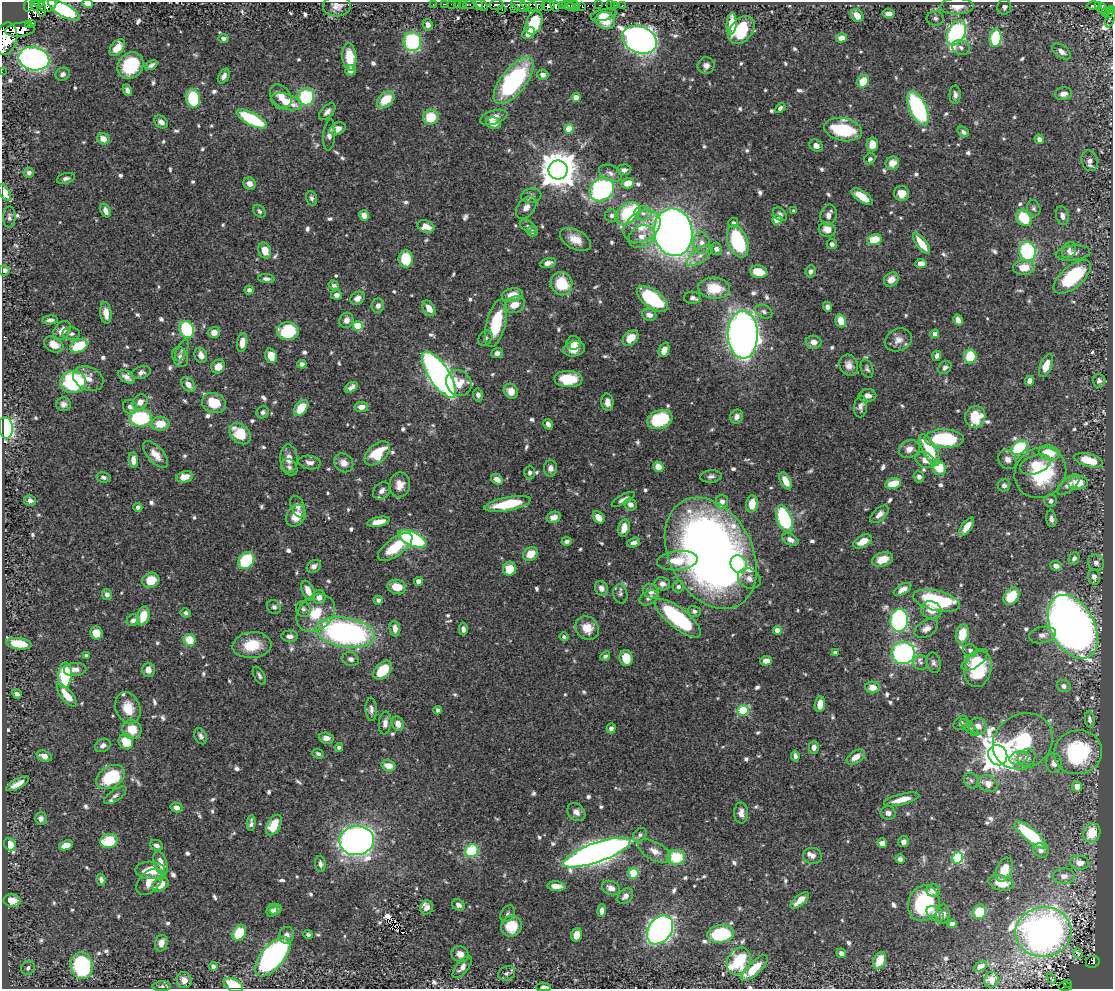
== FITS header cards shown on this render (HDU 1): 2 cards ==
NAXIS1  =                 1111
NAXIS2  =                  987

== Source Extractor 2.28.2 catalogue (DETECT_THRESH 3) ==
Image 1111 x 987 px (HDU 1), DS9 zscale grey, 1 PNG px = 1 image px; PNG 1115 x 991 px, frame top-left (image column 1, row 987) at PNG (2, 2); each listed source drawn as its Kron ellipse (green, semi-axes under 4 px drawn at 4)
Background 0.637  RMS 0.0098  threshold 0.0294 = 3 sigma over >= 5 px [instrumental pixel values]
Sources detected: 795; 5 with non-positive FLUX_AUTO (blend fragments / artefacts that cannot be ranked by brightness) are neither listed nor drawn; of the other 790, the 500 brightest by FLUX_AUTO listed and drawn (290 fainter detections omitted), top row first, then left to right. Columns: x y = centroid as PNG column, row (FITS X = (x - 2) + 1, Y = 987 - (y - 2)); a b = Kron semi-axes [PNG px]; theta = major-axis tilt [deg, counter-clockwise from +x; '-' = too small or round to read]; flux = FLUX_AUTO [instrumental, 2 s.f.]
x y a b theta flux
39 3 5 2 - 160
88 4 5 4 - 7
433 4 2 2 - 5.5
445 4 3 2 - 9.3
451 4 2 2 - 4.6
457 4 3 2 - 5
469 4 6 3 0 7.6
28 5 7 3 76 110
34 5 6 2 -71 30
48 5 9 6 22 480
462 5 3 2 - 6.7
478 5 6 3 -57 180
482 5 7 4 -48 250
496 5 7 5 7 240
519 5 9 5 -33 190
529 5 9 5 -30 130
537 5 8 5 10 210
548 5 6 5 - 270
573 5 5 2 - 81
599 5 2 2 - 5.5
610 5 2 2 - 3.2
615 5 2 2 - 2.2
622 5 2 2 - 4.5
1093 5 6 4 2 56
1098 5 3 3 - 6
337 6 14 10 2 5.4
555 6 6 4 -62 340
563 6 3 3 - 130
569 6 7 3 -22 160
582 6 4 2 - 32
957 6 16 8 1 9.3
1004 7 7 7 - 2.5
576 8 3 2 - 44
1102 8 5 3 - 57
41 9 7 3 -84 130
502 9 3 2 - 2.1
515 9 3 2 - 21
1112 9 3 2 - 18
64 10 18 6 -30 71
1105 12 3 3 - 13
1109 13 5 3 - 73
889 14 6 4 -8 4.7
604 15 13 5 12 5.6
857 15 7 5 -50 6.9
935 18 8 7 - 2.3
1110 18 10 4 73 100
605 20 10 8 -17 14
32 23 2 2 - 28
534 23 12 7 67 26
28 24 2 2 - 16000
732 24 11 5 87 14
428 25 6 5 - 3.4
20 30 15 7 7 290
742 30 16 11 50 32
529 33 7 5 36 5.1
956 33 13 8 63 140
6 38 16 11 77 1100
223 38 5 4 - 2.6
841 38 6 4 12 4.7
996 38 9 6 86 45
640 40 18 13 -23 460
412 42 10 9 - 65
961 47 9 7 -25 2.6
117 48 9 6 52 9.5
1061 51 11 6 -36 3.9
349 57 14 7 -84 16
34 59 16 11 -12 240
151 65 6 3 31 1.9
130 66 14 12 54 38
706 66 8 8 - 3.5
350 70 5 5 - 3.9
2 72 2 2 - 3.8
63 74 7 6 - 2.3
543 75 6 5 - 3.6
224 76 8 5 59 3.3
514 81 28 12 52 95
863 81 6 5 - 14
127 90 6 4 -61 2.6
1063 94 8 6 10 3.9
955 95 9 5 90 2.7
281 96 13 9 -50 6.7
306 97 8 8 - 51
576 97 4 4 - 7.5
193 98 9 7 -82 46
386 99 10 6 43 17
286 102 16 8 -14 14
780 108 6 4 44 1.9
918 108 18 8 -65 93
327 112 10 5 45 3.2
431 117 8 7 - 21
494 117 14 6 18 6.2
252 119 17 6 -28 56
161 122 7 5 -39 2.9
494 123 8 5 -13 7.4
338 129 8 5 27 4.9
569 129 4 4 - 17
843 130 19 11 -11 42
963 132 6 4 -36 2.2
329 135 15 6 85 3.6
103 139 6 5 - 7.1
1039 139 5 4 - 3
872 144 7 6 - 9.9
816 145 7 6 - 3.8
870 159 6 5 - 2
1090 161 10 8 -71 4.6
892 163 7 6 - 7.1
558 170 9 9 - 1800
624 170 7 5 2 2.1
29 173 5 5 - 2.2
610 173 12 7 -27 3.2
66 178 9 5 14 2.4
628 183 6 5 - 10
249 184 6 5 - 3.6
602 190 13 11 39 100
5 193 9 5 -59 10
901 193 7 7 - 8.2
531 196 10 7 8 2.6
862 196 12 5 -35 13
312 198 7 5 -74 2.2
526 207 13 8 53 5.1
1034 208 8 6 -73 1.9
106 211 7 5 -70 3.9
259 211 7 5 -50 1.8
793 211 4 3 - 2
628 213 14 9 38 58
643 213 8 7 - 3.2
780 214 8 6 -43 2.7
364 215 5 5 - 5
612 215 7 6 - 2
828 215 10 8 74 4.1
1062 215 10 6 -76 3.4
9 217 10 6 89 2.3
1024 218 9 7 -49 25
777 220 5 4 - 20
733 223 5 5 - 2.1
426 226 9 6 -19 5.8
528 226 9 5 -29 2.1
642 227 20 14 32 15
827 229 8 7 - 6.2
532 231 5 5 - 2
673 232 24 19 -81 660
641 237 13 10 29 7.1
575 239 17 9 -28 8.8
874 240 7 5 12 18
738 241 17 9 -69 55
702 243 11 8 -80 5.6
921 243 13 5 -53 14
832 244 5 5 - 2.3
716 249 6 5 - 2.4
265 250 8 6 -70 9.7
1069 250 8 6 58 2.5
1027 251 10 8 -72 78
1073 253 17 7 6 4.7
700 255 15 6 37 5
406 259 8 7 - 23
548 263 8 5 12 3.7
921 264 5 4 - 7.3
1024 267 11 7 4 12
4 270 5 5 - 2.8
811 271 6 5 - 2.2
759 272 9 6 -11 12
1072 277 23 10 40 52
266 279 8 4 -7 1.9
891 280 8 6 41 6.6
562 284 12 10 -71 23
334 285 5 4 - 1.9
714 288 16 10 -4 18
249 290 4 4 - 2.2
336 295 5 4 - 2.8
512 295 10 6 11 8.2
357 298 8 6 34 3.7
692 298 8 6 -3 2.6
652 299 18 9 -36 58
514 305 11 8 24 8.5
378 306 7 6 - 2.9
827 307 5 4 - 2.8
429 308 8 5 -59 7.5
764 312 9 6 -27 2.3
106 313 11 5 -84 6.8
649 315 7 6 - 3.6
50 320 8 4 3 2.4
346 320 8 7 - 4.4
958 320 5 4 - 3.9
841 321 6 5 - 11
496 323 24 9 76 33
358 326 5 5 - 30
187 329 9 7 -65 52
62 331 11 7 50 6.1
288 331 11 9 -4 39
214 332 6 5 - 6
71 334 9 6 -3 2
935 334 4 4 - 4.8
743 335 24 15 -89 500
485 338 8 6 54 2
631 338 9 6 42 10
898 340 14 11 26 5.7
814 342 8 6 -2 4.8
242 343 9 5 82 6.5
574 343 7 7 - 6
54 344 10 7 -29 7
79 346 9 6 24 27
574 349 11 7 12 8
182 350 11 5 64 1.9
664 350 7 5 68 5.5
497 353 6 5 - 2.5
201 355 8 6 -71 5.1
271 356 7 5 -73 8.4
937 356 5 4 - 2.7
970 356 7 6 - 22
180 357 10 7 -69 4
302 364 4 4 - 2.9
849 365 11 9 -64 5.1
1046 365 12 6 69 9.6
218 367 7 6 - 7.2
945 368 7 5 46 2.3
867 369 9 6 -71 1.9
141 373 9 6 18 2.6
439 375 27 10 -57 410
126 377 9 5 -34 3.7
88 379 16 11 -26 6.1
568 379 14 8 -3 23
1030 381 5 4 - 5
1099 381 7 6 - 2.4
73 382 13 11 5 70
459 383 13 12 - 13
188 385 8 6 -49 5.2
351 387 7 4 32 2.6
511 391 8 7 - 6.1
478 395 6 5 - 2.1
867 396 9 6 3 3.5
140 402 8 7 - 5.6
607 402 9 6 -86 4.1
214 403 12 10 -18 16
63 404 7 7 - 2.9
130 407 7 6 - 2.8
361 407 7 5 7 4.8
861 407 11 6 83 2.9
301 408 9 6 53 15
263 412 6 6 - 2.2
737 417 7 6 - 3.4
975 417 11 10 - 21
140 418 11 8 3 62
660 419 13 9 20 38
160 424 9 7 0 13
548 424 6 4 -57 3.2
6 428 10 7 -83 150
240 434 12 8 -44 22
944 439 20 9 0 50
1019 448 9 6 33 63
909 449 11 8 27 4.6
929 450 17 6 -62 30
377 453 15 9 42 23
1049 453 10 7 -14 18
156 455 16 8 -48 7.8
289 459 14 8 -87 6.7
1007 459 10 9 - 4.8
133 460 8 4 -87 4.9
925 460 10 7 -26 6.3
1089 460 15 6 -15 21
310 462 11 6 -8 3.7
344 463 10 8 -41 5.9
1035 465 16 9 20 11
289 467 9 7 -47 2.6
658 467 6 5 - 8.1
550 468 8 6 89 3.2
939 468 7 6 - 16
530 473 7 5 89 2
1040 473 27 24 40 53
711 476 11 6 5 2.3
103 477 7 5 -10 1.9
185 477 8 5 11 8.6
919 477 6 5 - 2.8
497 479 6 5 - 5
786 481 9 5 -62 9.4
893 483 8 5 13 13
1078 483 10 7 0 11
400 485 12 10 81 6.8
1004 485 6 6 - 2.6
1068 485 14 7 40 4.3
382 491 9 7 42 3.9
623 499 13 4 29 3
30 500 6 5 - 2.9
722 501 7 6 - 4.3
1051 501 6 6 - 1.9
508 504 23 6 11 29
752 504 8 6 82 9.4
630 505 6 6 - 3.7
138 507 4 4 - 1.9
298 507 11 6 -69 3.2
879 514 11 6 43 3.8
296 516 11 9 55 11
554 517 7 5 14 4.9
598 517 7 5 -50 6.8
784 519 14 7 -69 75
1051 519 8 5 -81 2.4
379 522 11 4 11 7.9
967 527 11 5 55 6.5
624 528 9 5 76 7.9
412 539 15 6 -24 110
790 540 9 5 -27 4
567 541 5 4 - 2.1
863 541 10 6 28 9.5
634 542 6 4 19 3.2
395 547 20 8 36 26
711 553 59 41 -62 610
530 554 8 6 34 10
1074 558 6 5 - 2.2
882 559 11 7 18 10
246 561 9 7 52 46
677 561 20 9 5 15
1096 563 8 8 - 3.2
739 564 9 8 - 12
314 566 7 6 - 2.9
1056 566 6 5 - 3.9
510 569 7 6 - 11
1094 577 8 5 -77 3.1
749 579 12 9 -29 3.8
151 580 8 7 - 15
419 581 4 4 - 6
662 584 8 6 -13 3.9
397 587 9 7 -13 11
678 587 6 5 - 2.1
601 588 7 6 - 4
903 589 10 5 31 5.3
308 591 11 6 -65 7.1
651 591 8 7 - 4.7
107 594 5 5 - 2.5
620 594 10 7 -77 2.2
1011 596 9 7 53 20
319 597 7 6 - 4.9
649 598 10 6 33 3.6
378 600 4 4 - 1.9
936 601 24 10 -13 68
274 607 7 6 - 2
303 609 8 7 - 2.1
931 610 10 8 -23 8.1
694 611 6 5 - 2.1
186 613 5 4 - 1.8
316 613 21 16 41 21
143 616 9 6 76 14
678 618 28 10 -38 75
133 620 6 5 - 2.9
899 620 11 9 88 140
1073 627 34 21 -62 750
587 628 13 11 -43 11
395 629 8 5 -86 4.4
463 629 6 4 -88 2.6
926 629 12 8 30 4.6
777 630 4 4 - 7.3
345 632 29 15 -9 190
96 633 6 6 - 8.8
962 634 9 6 76 15
1042 635 13 8 12 4.1
290 636 8 5 0 3.7
564 637 4 4 - 1.8
190 640 6 5 - 18
19 644 13 5 -9 22
252 645 19 13 6 19
970 650 7 6 - 2.4
835 653 4 4 - 3.1
903 653 11 11 - 150
86 656 4 4 - 2.6
605 656 5 4 - 2
626 658 8 6 -86 14
351 659 8 7 - 3
975 660 15 7 37 8
766 661 5 4 - 5.8
921 662 7 7 - 2.4
933 663 10 7 -75 2.4
75 669 11 6 7 3.8
978 669 18 13 76 37
148 670 7 6 - 5.7
383 670 11 7 46 22
65 675 13 6 87 46
259 675 10 5 -60 2.1
1064 686 7 6 - 2.6
872 687 7 6 - 6.3
17 694 5 4 - 2.1
67 695 14 5 -50 12
820 704 8 5 82 7.9
128 708 16 12 -70 14
371 709 11 5 -87 2.9
438 710 4 3 - 2
743 710 5 5 - 43
1090 719 8 5 -83 2.1
385 723 11 6 83 3.6
961 723 8 6 40 1.9
398 724 7 6 - 5.3
978 726 9 8 - 6
969 727 11 4 -44 2
611 728 5 4 - 2.5
132 729 10 9 - 13
200 736 8 5 -67 2.4
326 738 7 5 -5 4.3
1023 741 31 27 31 47
126 742 8 7 - 15
103 745 8 6 27 2.5
339 747 4 4 - 2.3
814 747 6 5 - 3.3
1078 752 24 22 12 63
318 754 6 4 -23 1.9
998 755 10 9 - 1300
44 756 8 5 -20 5.3
795 756 5 3 - 1.9
856 757 10 6 35 6.4
1019 758 10 6 14 3
1027 758 9 8 - 4.7
1054 763 9 8 - 4
388 766 7 5 -17 8.8
110 777 16 10 31 34
971 780 8 6 -52 2
988 783 10 8 -23 5.5
18 784 13 5 28 6.4
1077 786 5 5 - 6.5
115 795 13 5 35 2.4
902 799 18 5 14 9.9
176 807 6 5 - 4.2
576 812 10 8 -46 4.2
741 813 10 7 -88 4.6
888 813 7 6 - 3.6
41 818 6 6 - 2.9
251 823 8 4 87 2.3
274 825 11 6 60 16
1092 833 10 8 72 15
640 835 8 6 44 1.9
1031 835 20 6 -40 54
109 841 9 7 10 30
357 841 17 14 6 420
903 842 6 5 - 2.6
882 843 5 5 - 6.1
10 845 7 5 -47 14
66 845 7 4 21 8.9
156 845 7 5 -23 2.7
1041 850 8 6 -30 2.6
472 851 7 6 - 50
655 851 18 9 -29 7
597 852 35 9 19 710
812 856 9 8 - 3.3
676 857 9 7 -4 27
958 858 6 5 - 65
900 859 5 4 - 2.3
161 863 13 6 -73 6.8
1080 863 9 7 -5 5.6
320 864 8 5 -83 2.3
150 870 15 8 -2 14
1004 870 13 7 67 9.2
633 873 5 5 - 18
1064 876 11 7 2 3.8
101 880 6 4 -80 2.4
149 882 16 9 45 9.6
1001 883 12 7 -14 13
160 885 9 6 36 8.9
556 886 9 4 -5 6.3
611 888 9 7 -23 5.5
933 890 7 6 - 4.5
625 896 9 6 44 3.5
800 900 11 5 40 8.2
12 901 8 6 -8 12
924 903 18 15 68 56
458 905 6 5 - 3.1
427 907 7 6 - 3.8
276 909 6 5 - 2.5
272 910 6 5 - 2.3
602 911 6 4 85 3.3
979 912 7 6 - 18
507 914 9 6 58 1.9
935 914 10 6 -38 3.9
943 914 9 6 85 2.8
952 924 5 4 - 3.5
511 926 10 10 - 20
660 930 16 11 55 280
1043 932 28 25 9 280
239 933 8 6 54 23
721 934 13 9 7 52
286 935 8 7 - 3
308 935 5 4 - 1.9
577 935 7 5 72 7.2
161 943 8 6 73 5
841 953 5 4 - 3.6
1078 953 5 3 - 7.9
460 954 9 7 -26 4.7
273 957 23 11 50 190
880 960 9 6 65 15
739 961 14 11 63 50
1093 962 7 6 - 63
82 966 13 11 -78 77
213 966 4 4 - 3.1
980 966 7 4 30 3.5
462 967 13 6 50 4.3
28 968 7 6 - 2.3
754 968 17 6 44 17
507 973 9 7 25 2.3
1051 978 5 3 - 5
184 980 8 7 - 6
991 980 8 7 - 5.5
1068 983 4 3 - 3.6
233 985 10 6 -26 22
162 986 9 5 3 1.9
1065 986 7 3 -4 23
543 987 7 3 1 3
At the frame edge (FLAGS 8, measured only in part): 13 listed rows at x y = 39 3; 88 4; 28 5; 48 5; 1112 9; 1110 18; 6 38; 2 72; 5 193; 4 270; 233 985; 1065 986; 543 987
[290 fainter detections neither listed nor drawn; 5 non-positive-flux detections neither listed nor drawn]